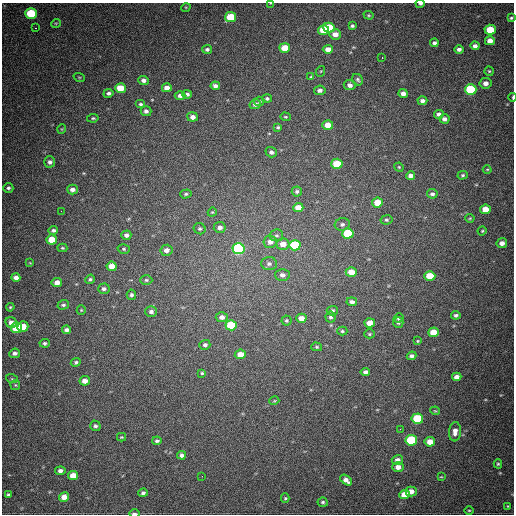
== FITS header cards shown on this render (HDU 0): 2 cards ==
NAXIS1  =                  512
NAXIS2  =                  512

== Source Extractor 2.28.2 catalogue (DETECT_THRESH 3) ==
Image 512 x 512 px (HDU 0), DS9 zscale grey, 1 PNG px = 1 image px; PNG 516 x 516 px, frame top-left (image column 1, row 512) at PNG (2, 3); each listed source drawn as its Kron ellipse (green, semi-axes under 4 px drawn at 4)
Background 683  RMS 19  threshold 58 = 3 sigma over >= 5 px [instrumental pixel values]
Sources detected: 167; all 167 listed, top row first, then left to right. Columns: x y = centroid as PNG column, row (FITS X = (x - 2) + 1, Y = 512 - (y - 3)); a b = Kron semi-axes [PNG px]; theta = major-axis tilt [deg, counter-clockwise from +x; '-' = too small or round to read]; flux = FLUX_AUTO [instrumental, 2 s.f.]
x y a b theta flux
271 3 4 2 - 800
420 4 4 3 - 2500
186 7 5 3 - 1100
31 13 5 5 - 67000
369 15 5 4 - 1400
230 17 5 5 - 45000
511 18 4 4 - 1700
56 23 5 3 - 1200
352 26 4 3 - 2400
329 27 6 5 - 38000
35 28 3 2 - 8000
323 30 5 4 - 29000
490 30 5 5 - 35000
335 34 6 5 - 9500
490 41 5 4 - 9500
434 43 4 4 - 3600
475 46 4 4 - 4700
285 48 5 5 - 28000
207 49 5 4 - 2900
328 49 5 4 - 9700
459 49 4 4 - 4000
382 57 3 2 - 2100
321 71 5 3 - 1200
489 71 4 4 - 1600
79 77 6 3 -18 1400
311 77 4 4 - 1200
143 80 5 4 - 4800
358 80 6 5 - 2300
485 83 6 5 - 6700
350 85 6 5 - 5700
215 86 4 4 - 4700
120 88 5 5 - 30000
167 88 5 4 - 9500
320 90 5 4 - 5000
471 90 6 5 - 93000
108 93 5 4 - 3300
187 94 4 4 - 3300
403 94 4 4 - 6900
180 96 5 4 - 4600
513 97 4 2 - 1800
267 98 5 4 - 2200
259 101 5 4 - 2200
422 101 5 4 - 4700
141 104 5 4 - 2600
255 104 5 5 - 4800
146 111 5 5 - 4200
439 114 5 4 - 4400
192 117 5 4 - 6100
285 117 5 4 - 1600
93 118 6 4 8 1800
444 119 5 4 - 4600
328 125 5 5 - 17000
278 127 4 3 - 1900
62 129 5 3 - 1100
271 152 6 5 - 3900
50 162 5 5 - 4000
337 164 5 5 - 48000
399 167 5 4 - 1400
487 169 4 3 - 1100
463 175 5 4 - 2000
410 176 4 4 - 5300
8 188 5 4 - 2700
72 189 5 5 - 5400
297 191 5 5 - 3100
186 194 6 4 17 2100
432 194 5 4 - 3300
377 203 5 5 - 20000
298 208 5 4 - 16000
485 209 5 4 - 15000
61 211 2 2 - 2300
212 212 4 4 - 1300
470 218 4 4 - 1400
386 220 6 4 9 2300
342 224 7 6 - 3600
220 227 6 5 - 5000
200 229 6 5 - 2400
53 230 4 3 - 2800
482 231 4 4 - 1500
348 233 5 5 - 60000
126 235 5 4 - 4500
276 235 7 6 - 2400
52 240 5 5 - 22000
270 242 6 6 - 7600
502 243 5 5 - 7500
283 244 6 5 - 12000
295 245 6 5 - 68000
62 248 5 4 - 1900
124 249 6 5 - 1900
239 249 6 5 - 210000
166 250 6 5 - 7300
30 263 4 2 - 870
269 264 7 6 - 4000
112 266 5 4 - 14000
351 272 5 5 - 15000
282 275 7 6 - 5700
430 276 5 5 - 30000
16 278 4 4 - 6700
90 279 5 4 - 2300
146 280 6 5 - 2200
57 282 5 4 - 8100
104 289 6 5 - 3400
131 295 5 4 - 2800
352 302 5 4 - 4700
63 305 6 4 19 2500
10 307 4 3 - 1300
81 310 5 4 - 1500
332 311 5 4 - 3200
151 312 6 5 - 4200
456 315 5 4 - 2700
222 317 6 5 - 6100
330 317 6 5 - 3000
301 318 5 4 - 11000
398 318 5 4 - 1700
286 320 5 5 - 2200
11 322 6 5 - 8300
398 322 5 5 - 2800
370 323 5 4 - 15000
231 325 5 5 - 58000
23 327 5 5 - 23000
16 328 5 5 - 73000
67 330 4 4 - 4400
342 331 5 4 - 1900
433 332 5 4 - 24000
369 334 5 4 - 2000
417 341 3 3 - 1200
45 343 5 4 - 2600
205 345 5 5 - 3200
317 347 5 4 - 1900
15 353 5 4 - 4100
240 354 5 4 - 13000
411 356 5 4 - 3600
76 362 5 4 - 2400
365 372 4 4 - 4300
202 373 4 4 - 1600
457 377 5 4 - 7100
12 379 6 3 -18 1400
85 381 5 4 - 8800
15 385 5 5 - 1500
274 401 5 3 - 1200
435 411 4 4 - 1400
417 419 6 5 - 70000
95 426 5 5 - 3000
400 429 3 2 - 2900
455 432 10 6 85 8400
121 437 4 3 - 1400
411 440 6 5 - 100000
157 441 5 3 - 2700
430 442 5 5 - 13000
182 455 4 4 - 4300
397 460 6 5 - 5500
498 464 4 4 - 1700
398 467 6 5 - 8400
60 471 5 4 - 4300
73 475 5 4 - 16000
202 476 2 2 - 3000
441 477 3 2 - 900
346 480 7 4 -38 6900
411 492 5 5 - 9300
143 493 5 4 - 3100
404 494 5 4 - 17000
8 495 4 3 - 2500
64 497 5 4 - 11000
285 498 5 4 - 1600
323 502 5 4 - 2300
508 506 3 2 - 1200
469 510 4 3 - 1100
134 514 5 2 - 2800
At the frame edge (FLAGS 8, measured only in part): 4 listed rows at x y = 271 3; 420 4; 513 97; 134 514